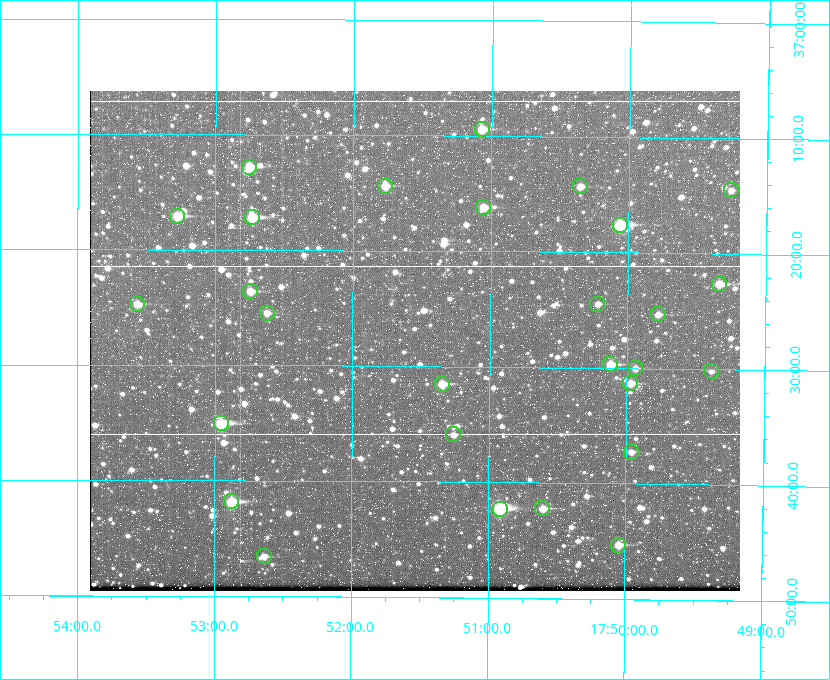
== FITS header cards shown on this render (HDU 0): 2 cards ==
NAXIS1  =                  650
NAXIS2  =                  500

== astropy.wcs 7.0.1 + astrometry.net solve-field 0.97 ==
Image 650 x 500 px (HDU 0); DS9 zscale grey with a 90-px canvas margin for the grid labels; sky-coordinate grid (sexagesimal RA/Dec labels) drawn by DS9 from the SOLVED WCS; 28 Tycho-2 reference stars matched to detected sources circled (green)
Header WCS: none
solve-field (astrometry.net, Tycho-2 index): SOLVED blind (the file carries no WCS)
Solved WCS: RA---TAN-SIP/DEC--TAN-SIP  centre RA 17:51:33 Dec +37:28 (267.89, +37.46 deg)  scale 5.2 arcsec/px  FOV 56.3' x 43.3'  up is +180 deg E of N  parity flipped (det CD > 0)
(file carries no celestial WCS; the grid is the blind solution)
Tycho-2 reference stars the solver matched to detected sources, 28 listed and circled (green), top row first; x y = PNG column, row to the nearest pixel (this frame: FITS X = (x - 90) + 1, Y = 500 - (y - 91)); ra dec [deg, ICRS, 3 dp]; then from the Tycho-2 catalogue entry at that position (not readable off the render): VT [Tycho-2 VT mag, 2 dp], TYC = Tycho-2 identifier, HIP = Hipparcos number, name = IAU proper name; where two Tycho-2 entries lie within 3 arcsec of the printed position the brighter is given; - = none
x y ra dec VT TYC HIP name
482 129 267.768 +37.157 9.98 2620-745-1 - -
249 167 268.189 +37.213 9.71 2620-542-1 - -
385 186 267.943 +37.240 10.39 2620-505-1 - -
580 186 267.589 +37.238 11.09 2619-212-1 - -
731 190 267.316 +37.242 12.03 2619-611-1 - -
483 207 267.764 +37.270 10.17 2620-784-1 - -
177 216 268.319 +37.285 9.88 2620-536-1 - -
252 217 268.183 +37.286 8.98 2620-786-1 87506 -
620 225 267.517 +37.293 8.96 2619-379-1 - -
719 284 267.335 +37.377 10.60 2619-634-1 - -
250 291 268.186 +37.393 10.44 2620-175-1 - -
137 304 268.392 +37.412 10.60 2620-800-1 - -
597 304 267.555 +37.408 11.50 2619-358-1 - -
267 313 268.156 +37.424 11.25 2620-712-1 - -
658 314 267.445 +37.422 11.17 2619-451-1 - -
610 364 267.531 +37.495 10.07 2619-274-1 - -
635 368 267.485 +37.500 11.33 2619-40-1 - -
711 371 267.347 +37.503 12.15 3088-638-1 - -
630 383 267.494 +37.522 10.35 3088-270-1 - -
442 384 267.836 +37.525 9.96 3089-889-1 - -
221 423 268.239 +37.584 8.64 3089-755-1 - -
453 434 267.815 +37.598 11.54 3089-1081-1 - -
631 452 267.491 +37.621 11.40 3088-1284-1 - -
231 501 268.219 +37.697 8.93 3089-671-1 - -
542 508 267.652 +37.703 11.04 3089-693-1 - -
500 509 267.730 +37.705 8.13 3089-1203-1 87349 -
618 545 267.512 +37.755 10.10 3089-2332-1 - -
264 556 268.159 +37.775 11.22 3089-2245-1 - -